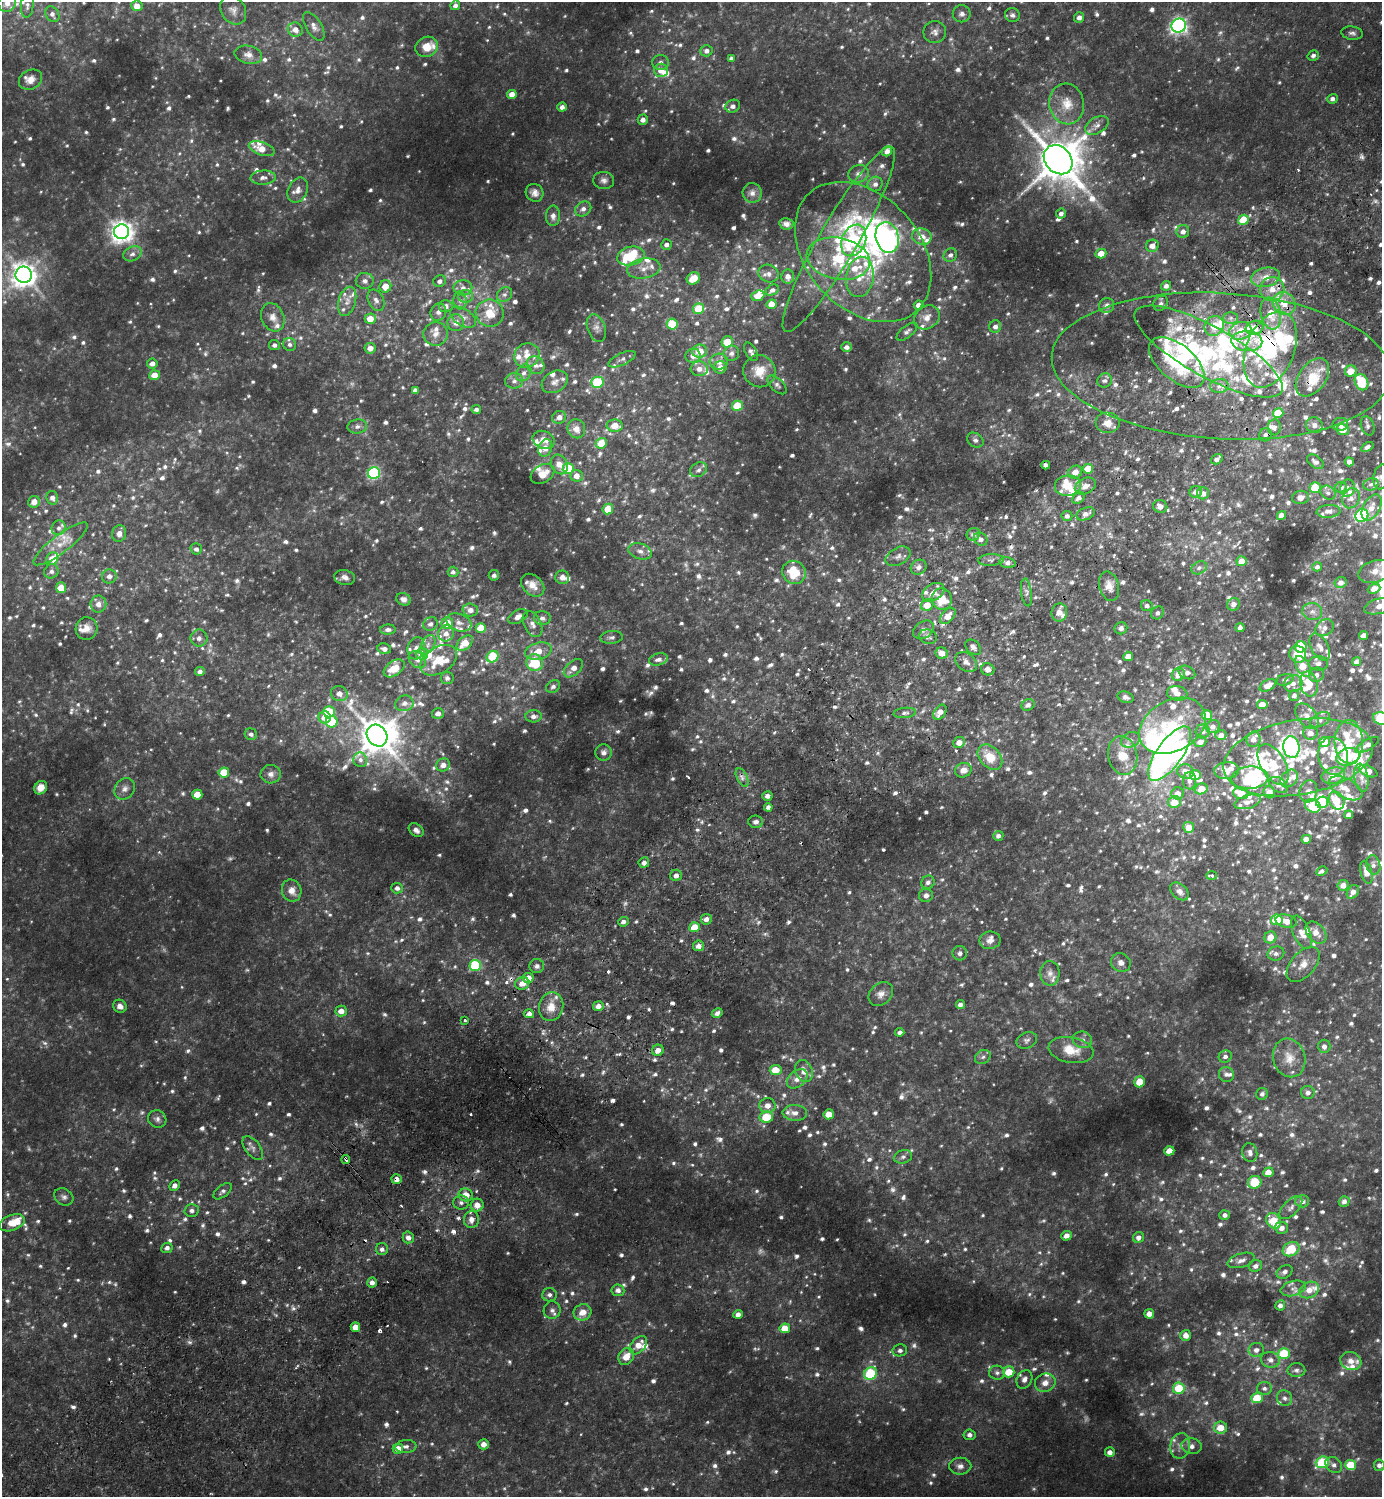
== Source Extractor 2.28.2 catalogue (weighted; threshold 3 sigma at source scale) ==
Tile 7 of 4 x 4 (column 3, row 2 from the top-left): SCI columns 2963-4342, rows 3037-4531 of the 6066 x 6072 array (HDU 1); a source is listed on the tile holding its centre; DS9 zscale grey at full resolution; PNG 1384 x 1499 px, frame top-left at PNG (2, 2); each listed source drawn as its Kron ellipse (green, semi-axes under 4 px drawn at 4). Shown black and unused: <1% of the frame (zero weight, under 2 of 3 exposures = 3% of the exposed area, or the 3 px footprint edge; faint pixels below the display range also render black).
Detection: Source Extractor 2.28.2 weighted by HDU 2 'WHT'; one run over the whole footprint, this tile lists its part. Background 0.161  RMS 0.019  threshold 0.0867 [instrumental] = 3 sigma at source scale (4.5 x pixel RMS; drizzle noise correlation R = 1.50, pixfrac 1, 0.05/0.05 arcsec/px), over >= 5 px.
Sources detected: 1700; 39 too faint to see at this stretch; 18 inside a brighter object's white glare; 7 cosmic-ray / hot-pixel residue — neither listed nor drawn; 159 inside a brighter listed object's ellipse — not listed separately; of the other 1477, all 500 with FLUX_AUTO >= 6.6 (the completeness limit of this list) listed and drawn (977 fainter detections not listed), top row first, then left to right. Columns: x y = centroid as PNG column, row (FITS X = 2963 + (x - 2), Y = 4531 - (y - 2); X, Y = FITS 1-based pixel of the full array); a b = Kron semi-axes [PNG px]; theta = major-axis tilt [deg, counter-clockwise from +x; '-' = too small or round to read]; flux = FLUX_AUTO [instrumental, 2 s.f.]
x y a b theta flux
7 3 9 8 - 16
27 5 12 6 85 8.5
455 5 5 4 - 7.4
137 6 5 5 - 19
233 10 15 12 -57 14
52 14 8 6 -59 9.2
962 14 9 8 - 8.2
1012 15 7 7 - 7.6
1079 17 5 5 - 9.1
314 26 16 8 -58 12
1179 26 7 6 - 620
295 30 7 7 - 17
935 32 11 11 - 11
1352 33 11 6 -8 6.8
427 47 11 10 - 27
706 51 6 5 - 8.5
248 55 14 9 -13 14
1313 56 6 5 - 7
731 58 4 4 - 6.7
660 62 8 7 - 7.5
661 70 7 7 - 21
31 80 12 9 29 16
512 94 5 4 - 16
1332 99 5 5 - 7
1067 104 20 17 -78 40
733 106 7 6 - 8.2
562 107 4 4 - 9.2
643 120 5 5 - 12
1097 125 13 8 31 11
262 149 13 6 -19 30
887 151 5 4 - 13
1058 160 16 13 -46 7700
859 174 10 8 13 12
263 178 13 7 3 10
604 180 10 8 -5 8.9
875 184 8 7 - 9
298 190 13 9 65 16
535 193 9 8 - 12
752 193 10 9 - 11
583 209 8 7 - 9.7
1061 214 5 5 - 7.4
553 216 10 7 88 11
1243 220 5 5 - 59
786 224 7 5 -11 9.7
1183 231 6 6 - 11
122 232 7 7 - 1600
887 237 16 11 -75 300
922 237 10 8 -19 21
839 239 107 19 60 190
854 240 16 12 67 180
666 245 5 5 - 7.6
1152 246 6 6 - 16
863 252 80 56 -47 410
132 254 9 7 26 9.6
1101 254 5 4 - 24
950 255 7 6 - 7.7
631 256 14 9 12 74
838 259 32 20 -11 100
644 268 17 10 9 19
769 274 10 8 -19 11
24 275 8 8 - 1800
788 276 7 6 - 11
860 277 20 14 81 38
1266 277 14 9 10 26
693 278 7 6 - 34
365 281 9 8 - 9.9
440 281 6 5 - 8.4
385 286 6 6 - 26
1166 286 5 5 - 8.8
463 288 9 7 0 10
1272 289 12 12 - 26
772 290 7 5 29 6.7
505 294 8 6 42 7
466 296 7 6 - 6.8
758 296 6 5 - 30
376 300 11 7 -63 9.9
460 300 9 6 -87 7.3
347 301 15 8 74 15
1161 303 8 6 52 7.5
1284 303 12 10 -43 32
772 304 5 4 - 26
919 305 5 4 - 13
1107 305 8 7 - 8.4
446 306 7 6 - 9.6
699 309 5 5 - 66
438 312 9 7 66 8.7
490 313 14 13 - 40
1271 313 16 10 -79 42
273 317 14 11 -68 17
463 317 14 8 -33 13
927 317 14 11 34 19
1231 318 7 6 - 7.2
370 319 5 5 - 27
456 323 8 8 - 14
672 324 5 5 - 72
995 326 6 6 - 7.4
1214 326 10 9 - 38
596 328 14 9 -71 11
1254 328 9 7 19 37
1240 331 11 8 16 34
907 332 12 6 39 7.1
435 334 12 12 - 17
1247 341 15 10 -2 28
727 342 6 5 - 31
290 344 7 6 - 6.7
274 345 5 5 - 6.8
847 347 5 4 - 8.3
370 348 5 5 - 15
1270 350 40 24 68 180
700 351 7 6 - 29
1209 351 83 25 -29 270
751 352 10 5 -61 7.4
731 353 8 7 - 7.8
527 355 13 12 - 24
693 356 7 7 - 14
622 359 15 6 25 7.5
719 362 9 8 - 12
1177 362 33 17 -40 100
152 363 5 5 - 13
536 365 9 8 - 11
1221 366 170 73 -3 640
720 367 6 6 - 13
699 369 8 7 - 13
759 371 16 16 - 33
1351 371 6 5 - 31
524 373 9 7 55 10
154 375 5 5 - 24
1312 377 21 13 53 61
514 381 9 8 - 9.5
1105 381 7 6 - 7.6
555 382 14 10 31 14
597 382 6 5 - 120
1362 382 8 6 -66 74
777 385 12 6 -44 6.8
1219 386 9 7 3 10
415 390 4 4 - 8
737 406 5 5 - 57
476 409 5 4 - 6.6
1278 413 5 5 - 52
559 417 7 6 - 13
1107 423 12 10 0 23
1340 424 8 6 10 11
1314 425 8 7 - 10
357 426 10 7 8 8.4
615 426 8 6 -2 29
1368 426 10 6 -72 6.6
1274 427 8 6 81 9.8
576 429 9 8 - 18
1343 430 6 5 - 28
1265 435 7 6 - 7.1
544 440 11 8 -23 17
975 440 9 6 -34 6.8
601 443 6 5 - 49
1367 447 7 4 30 6.7
545 448 9 7 68 17
1217 459 6 4 35 8
1315 462 9 6 -35 8
1349 462 5 4 - 8.2
559 464 10 8 -62 20
1046 465 4 4 - 9.6
568 468 5 5 - 88
1088 469 5 4 - 45
698 470 9 7 29 8.4
1075 472 7 6 - 17
374 473 6 6 - 300
543 474 13 8 31 27
577 476 6 6 - 16
1381 477 12 7 78 7.5
1371 484 7 6 - 6.6
1068 486 13 10 6 27
1085 486 11 7 27 15
1315 488 5 5 - 83
1341 488 6 5 - 8.2
1347 488 9 7 75 7.4
1196 492 6 5 - 13
1203 493 6 6 - 13
1328 493 8 6 -38 7
1301 497 8 6 8 9.9
52 498 7 5 -79 7.8
1078 498 7 5 36 7.6
1351 498 10 8 65 11
34 502 6 5 - 12
1160 506 7 6 - 14
1372 508 14 8 60 18
608 509 5 5 - 42
1328 511 12 6 4 12
1086 514 9 6 22 11
1362 515 7 6 - 200
1067 516 5 5 - 7.7
1281 516 4 4 - 16
59 528 7 7 - 7
119 534 8 7 - 10
973 534 7 6 - 7.8
981 539 7 6 - 8.9
61 544 33 9 37 32
196 549 6 5 - 7.3
640 551 12 7 -19 12
898 556 13 8 28 11
52 559 6 6 - 37
991 560 13 5 3 6.8
1242 561 5 5 - 25
1007 562 8 5 -14 11
919 567 8 7 - 9.4
1317 567 5 4 - 7.1
1199 568 8 6 29 7
51 571 7 7 - 8.1
1375 571 17 11 17 23
453 572 5 5 - 6.9
794 572 12 11 - 56
494 575 5 5 - 6.8
109 576 7 7 - 9.3
345 577 10 7 -10 9.8
562 577 7 7 - 12
1341 583 6 5 - 12
533 585 13 9 -44 23
1109 586 15 9 -75 18
61 588 5 5 - 40
1374 589 6 5 - 24
933 592 12 8 32 18
1026 592 14 5 -83 7
403 599 7 6 - 8.2
942 599 11 10 - 50
98 604 8 8 - 14
1233 604 6 6 - 11
927 605 6 6 - 26
1147 606 6 5 - 6.6
1379 606 15 7 15 20
470 610 8 6 -2 13
1059 612 9 8 - 19
1312 612 10 8 -13 10
1158 613 7 6 - 6.8
948 616 9 6 48 22
518 617 10 6 29 13
542 618 8 7 - 8
459 622 13 8 -20 13
447 623 6 6 - 33
430 624 7 6 - 7.7
533 624 14 8 -63 12
87 628 11 11 - 17
481 628 5 5 - 37
1121 628 6 6 - 7.9
1240 628 4 4 - 7.2
1325 628 10 7 36 13
388 630 8 5 3 7.9
924 630 11 8 35 10
446 633 8 7 - 13
1364 635 5 4 - 15
611 637 11 6 6 6.7
928 637 9 7 -16 7.1
199 638 8 8 - 9
465 643 9 6 42 31
428 645 10 6 60 8.4
973 647 9 6 -45 7.4
1301 647 6 5 - 66
1320 647 15 8 -60 12
416 648 11 8 74 11
384 649 7 5 -10 8.9
538 651 13 8 14 28
942 653 6 5 - 16
422 654 6 5 - 23
1298 654 9 8 - 37
1128 656 5 4 - 16
493 657 6 5 - 90
658 659 9 6 13 8.3
417 660 9 7 -43 9.6
439 660 20 13 32 49
966 662 12 8 -38 12
1356 662 4 4 - 8.3
535 663 8 8 - 81
1318 663 10 7 1 9
1303 667 11 6 -58 38
394 668 12 7 35 40
573 668 11 6 43 18
988 669 7 6 - 12
200 671 5 4 - 7.6
1187 672 9 6 -26 9.7
1178 674 7 6 - 22
1316 675 8 7 - 8.4
447 678 6 6 - 7.1
1285 680 8 5 17 6.7
1293 684 9 8 - 12
1309 684 13 8 -77 41
1268 685 9 5 31 16
553 687 7 6 - 6.8
1177 693 10 7 -9 15
339 694 8 7 - 12
1294 696 6 5 - 7.7
1126 697 8 5 -19 6.6
404 703 9 8 - 11
1262 704 5 4 - 20
1028 705 7 5 27 8.3
329 712 6 5 - 87
940 712 8 5 54 15
438 713 6 5 - 9.6
905 713 11 5 6 7
1207 715 5 5 - 39
534 716 8 6 4 9.3
1307 716 15 9 -51 15
325 717 6 6 - 22
1381 718 8 6 -19 110
1320 720 11 6 30 9.7
332 722 6 5 - 87
1172 726 35 25 30 150
1213 727 7 6 - 10
1203 731 7 7 - 7.1
1310 733 7 6 - 13
251 734 6 5 - 7.1
1221 735 6 5 - 9.8
377 736 11 9 -54 4600
1254 739 8 7 - 12
1130 740 10 7 26 9
959 742 6 5 - 18
1200 742 6 5 - 14
1324 742 5 5 - 47
1349 742 22 14 -89 50
1367 745 13 5 30 11
1291 747 11 8 -83 290
604 752 8 8 - 9.2
1170 754 32 13 54 560
1123 755 20 14 -79 46
1333 756 19 15 -80 43
990 757 14 10 -47 45
1298 757 75 37 10 230
1348 757 12 8 17 69
360 760 7 7 - 8
443 765 7 6 - 13
1273 765 22 12 -60 61
963 770 8 7 - 14
1226 770 12 8 5 29
1368 771 10 5 -25 20
224 772 5 5 - 53
1185 772 8 7 - 21
271 774 10 9 - 11
1195 775 5 5 - 34
1333 776 12 8 14 32
742 777 10 5 -64 7.9
1250 778 18 11 4 140
1289 778 10 7 47 11
1361 778 14 7 -82 11
1189 781 8 6 88 8.7
1278 785 10 7 -34 9.7
41 788 7 6 - 17
1346 788 18 9 -28 19
125 789 11 9 50 11
1201 789 7 5 17 33
1308 791 11 8 75 9.7
1269 792 6 5 - 18
1178 793 6 6 - 14
1241 793 8 6 -17 33
197 795 5 5 - 33
767 796 5 4 - 9
1337 801 9 7 -59 43
1174 802 6 6 - 34
1248 802 13 6 15 12
1322 802 6 5 - 57
1313 806 8 6 -24 81
768 807 4 4 - 7.9
1349 815 4 4 - 9.9
756 822 7 6 - 7.4
1189 827 5 5 - 26
416 830 8 6 -40 8.9
998 836 5 5 - 7.5
1306 839 5 4 - 14
644 863 5 5 - 8.1
1373 865 10 7 -76 7.3
1322 871 6 4 26 6.8
1366 872 12 5 -74 18
676 875 6 5 - 9.3
1212 876 5 3 - 7.7
928 882 7 6 - 7.7
1343 885 6 5 - 16
397 888 6 5 - 8.5
292 891 11 9 -68 18
1179 891 11 7 -42 12
1353 892 7 5 57 12
926 895 7 6 - 10
706 919 5 5 - 11
1277 920 6 5 - 73
1286 921 11 6 -12 20
623 922 5 4 - 7.5
695 927 5 5 - 47
1301 932 18 8 -66 18
1316 933 12 8 -49 19
1270 937 6 6 - 22
990 940 10 8 9 11
698 946 5 5 - 11
960 953 7 7 - 6.9
1276 954 8 7 - 7.4
1121 963 10 9 - 11
1303 964 21 12 48 24
475 965 6 5 - 150
537 966 7 7 - 7.3
1050 973 12 9 -89 12
528 978 5 5 - 24
522 983 7 6 - 17
881 994 13 10 44 14
960 1005 4 4 - 7.5
120 1006 7 6 - 11
598 1006 5 5 - 11
551 1007 15 12 75 31
341 1011 5 5 - 16
717 1013 6 4 29 6.8
529 1014 5 4 - 9.5
465 1020 3 3 - 6.6
900 1032 4 4 - 7.2
1027 1040 10 8 24 6.8
1082 1040 10 8 -16 9.2
1324 1046 6 6 - 9.7
658 1050 6 5 - 16
1071 1050 22 13 -10 37
1225 1056 7 6 - 7
983 1057 8 6 32 6.6
1289 1058 19 16 -74 33
776 1070 6 5 - 33
804 1071 11 8 -68 19
1226 1074 8 7 - 6.9
797 1079 12 8 41 16
1140 1082 5 5 - 38
1308 1092 7 6 - 8.7
1262 1094 6 5 - 6.9
767 1105 8 7 - 15
795 1113 12 8 -2 14
829 1114 5 5 - 30
766 1117 7 5 9 61
157 1119 9 8 - 7.9
253 1148 14 7 -53 11
1169 1151 5 4 - 27
1250 1152 9 7 -76 8.9
903 1157 9 6 17 6.9
346 1159 4 3 - 12
1268 1172 5 4 - 20
397 1179 5 5 - 11
1255 1182 7 6 - 63
175 1185 5 5 - 8.2
223 1191 11 5 40 7.1
466 1195 7 6 - 26
64 1197 10 8 -30 7.3
1302 1201 7 6 - 9.8
1344 1201 5 5 - 8.7
461 1203 8 7 - 7.5
477 1205 6 6 - 19
1291 1208 14 7 46 10
192 1210 7 6 - 7.3
1225 1215 5 5 - 7.3
471 1219 8 7 - 14
1274 1221 8 6 -54 62
12 1223 13 7 21 31
1282 1228 6 6 - 12
1066 1236 5 4 - 13
408 1237 6 5 - 11
1138 1237 6 5 - 9
167 1248 6 5 - 7.7
382 1249 6 6 - 7.3
1291 1249 9 6 29 63
1241 1260 14 7 17 11
1256 1266 7 6 - 8.1
1284 1272 8 6 29 7.6
372 1283 5 4 - 9.8
1293 1288 13 7 16 11
618 1290 6 6 - 11
1309 1290 10 7 27 21
549 1295 7 6 - 7
1280 1305 5 5 - 8.3
552 1310 9 8 - 8.8
582 1312 9 8 - 22
738 1314 4 4 - 14
1149 1314 5 4 - 19
355 1327 5 4 - 20
785 1328 5 5 - 37
1186 1335 5 5 - 14
638 1345 10 7 47 23
900 1350 7 6 - 7.1
1256 1350 8 7 - 11
1284 1354 6 5 - 85
626 1356 9 7 53 24
1270 1360 9 8 - 11
1351 1361 10 9 - 15
1296 1370 9 7 0 7
1009 1372 6 5 - 44
871 1373 7 6 - 150
997 1373 8 7 - 7.4
1024 1379 9 7 62 11
1045 1383 10 9 - 16
1179 1388 6 5 - 76
1264 1388 7 6 - 6.9
1257 1398 5 5 - 69
1285 1398 8 7 - 7.5
1220 1428 6 6 - 35
970 1435 6 5 - 8.4
484 1444 5 5 - 13
406 1446 10 6 3 7.9
1180 1446 13 10 79 18
1192 1446 10 8 -6 13
398 1449 5 5 - 23
1110 1452 5 4 - 11
1322 1462 7 5 18 130
1334 1465 9 7 -37 8.4
1351 1465 5 5 - 78
1379 1465 5 5 - 7.9
960 1466 11 8 0 11
Overlapping masked pixels (flux is a lower limit): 9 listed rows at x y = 1284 303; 1254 328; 1270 350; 1209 351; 1312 377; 927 605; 346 1159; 397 1179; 466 1195
Isophote crosses this tile's border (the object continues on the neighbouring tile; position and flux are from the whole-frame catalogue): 5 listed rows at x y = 7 3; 1381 477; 1375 571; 1379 606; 1381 718